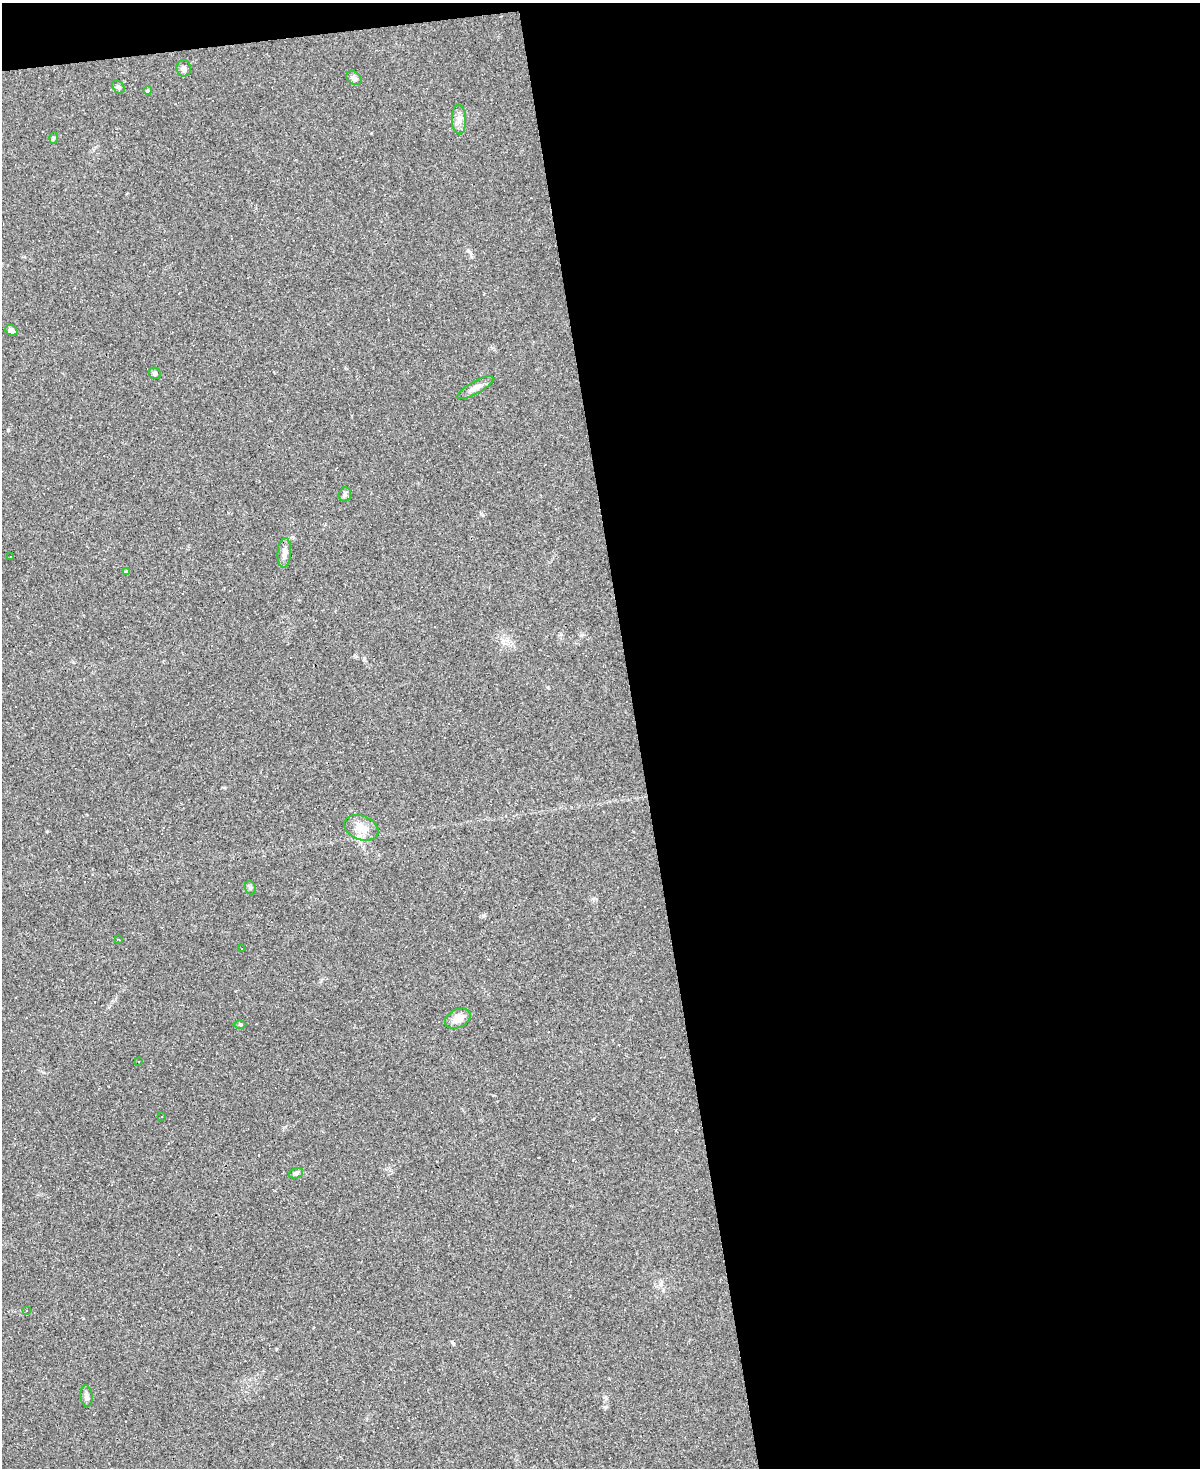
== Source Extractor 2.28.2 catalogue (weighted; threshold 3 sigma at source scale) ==
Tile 4 of 4 x 3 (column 4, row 1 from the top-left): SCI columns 3597-4794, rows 3175-4640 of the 4794 x 4772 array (HDU 1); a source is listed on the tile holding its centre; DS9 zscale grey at full resolution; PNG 1202 x 1470 px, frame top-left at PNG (2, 3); each listed source drawn as its Kron ellipse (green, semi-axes under 4 px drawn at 4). Shown black and unused: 48% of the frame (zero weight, under 3 of 4 exposures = <1% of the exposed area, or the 3 px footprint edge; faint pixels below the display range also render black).
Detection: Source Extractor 2.28.2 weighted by HDU 2 'WHT'; one run over the whole footprint, this tile lists its part. Background 0.147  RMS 0.007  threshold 0.0314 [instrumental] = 3 sigma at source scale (4.5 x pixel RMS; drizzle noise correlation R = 1.50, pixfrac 1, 0.05/0.05 arcsec/px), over >= 5 px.
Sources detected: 33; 8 cosmic-ray / hot-pixel residue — neither listed nor drawn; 1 inside a brighter listed object's ellipse — not listed separately; the other 24 listed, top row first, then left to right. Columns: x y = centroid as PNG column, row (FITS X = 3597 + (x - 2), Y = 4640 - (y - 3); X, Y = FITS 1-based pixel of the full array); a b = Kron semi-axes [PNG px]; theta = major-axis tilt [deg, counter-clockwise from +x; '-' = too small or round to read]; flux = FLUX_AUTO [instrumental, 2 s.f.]
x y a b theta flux
184 68 8 7 - 2.9
354 78 8 6 -40 2.2
118 87 7 5 -53 1.5
148 90 4 3 - 0.87
459 120 15 7 -89 4.2
54 138 6 4 87 0.84
11 330 6 5 - 3
155 373 6 5 - 1.5
475 388 20 6 29 4.6
345 494 7 6 - 1.8
284 553 15 7 86 3.8
11 557 2 2 - 0.58
126 572 4 3 - 0.91
361 828 18 12 -21 9.3
250 888 7 5 -69 1.3
118 940 4 2 - 0.51
242 949 3 2 - 0.67
458 1019 13 9 25 6.9
240 1024 6 4 0 0.89
139 1061 3 2 - 0.85
162 1117 3 2 - 0.64
296 1173 7 5 17 1.6
26 1311 2 2 - 0.47
86 1396 11 6 -83 2.5
Unlisted compact peaks at least as high as the median listed source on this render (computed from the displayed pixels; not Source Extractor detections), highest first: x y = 453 1343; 605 1407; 468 251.